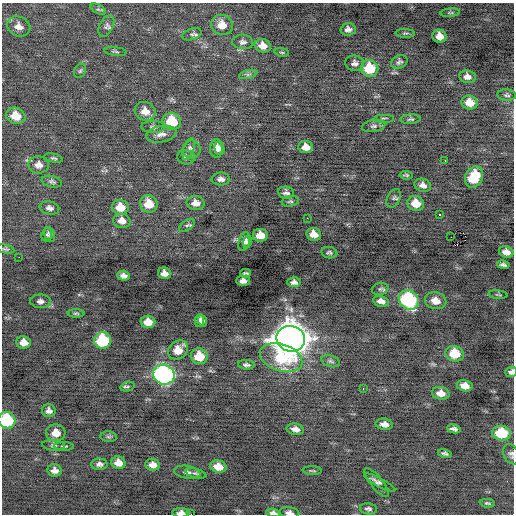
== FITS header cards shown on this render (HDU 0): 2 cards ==
NAXIS1  =                  512 / Axis length
NAXIS2  =                  512 / Axis length

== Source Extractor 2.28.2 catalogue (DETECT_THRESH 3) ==
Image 512 x 512 px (HDU 0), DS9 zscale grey, 1 PNG px = 1 image px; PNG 516 x 516 px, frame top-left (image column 1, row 512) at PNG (2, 3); each listed source drawn as its Kron ellipse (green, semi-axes under 4 px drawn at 4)
Background -0.184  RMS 0.78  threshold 2.34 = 3 sigma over >= 5 px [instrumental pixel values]
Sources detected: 126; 1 with non-positive FLUX_AUTO (blend fragments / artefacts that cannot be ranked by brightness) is neither listed nor drawn; the other 125 listed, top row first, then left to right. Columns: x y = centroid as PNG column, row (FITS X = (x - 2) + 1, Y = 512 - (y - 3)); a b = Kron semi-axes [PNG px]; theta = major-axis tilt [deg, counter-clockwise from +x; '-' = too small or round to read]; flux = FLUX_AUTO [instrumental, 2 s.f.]
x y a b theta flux
98 9 8 4 -29 99
450 13 10 3 5 76
222 25 11 10 - 680
19 26 12 9 -24 380
106 26 11 6 62 190
348 29 7 6 - 220
405 33 9 4 -4 81
192 34 10 5 17 140
439 36 7 6 - 510
243 42 10 7 -5 190
263 46 8 6 -15 490
115 52 11 3 -5 88
282 52 7 3 -9 68
399 62 8 6 26 130
355 63 9 7 -8 200
370 68 8 8 - 1800
80 71 7 5 62 110
248 74 9 4 13 110
467 77 8 6 -8 300
507 95 9 6 -5 120
470 102 8 7 - 710
145 111 11 9 -25 470
16 116 10 8 -20 870
384 118 10 2 0 65
411 119 10 4 3 110
172 121 9 8 - 1700
374 126 12 6 8 170
153 127 12 6 -1 170
161 134 15 8 11 330
306 147 7 6 - 450
216 148 9 6 88 310
189 149 11 5 71 170
219 149 6 5 - 190
192 150 9 9 - 220
186 157 9 7 -11 190
53 158 9 4 -12 100
445 160 3 2 - 150
39 165 10 8 -3 330
406 175 7 3 -5 72
474 177 11 8 62 1700
221 179 9 6 0 220
52 182 10 5 -13 140
423 185 8 6 -19 250
286 193 8 6 -7 180
394 198 10 6 61 110
290 201 8 5 9 110
195 203 9 7 -2 380
416 203 8 7 - 730
149 204 9 8 - 850
120 207 8 7 - 740
49 208 10 6 -12 210
440 215 3 3 - 240
307 218 3 2 - 70
122 221 9 7 -11 370
187 225 9 5 36 110
47 234 7 5 70 92
314 234 7 6 - 510
50 235 8 5 -74 110
260 235 7 6 - 630
451 237 2 2 - 220
244 242 10 5 74 210
247 242 6 4 76 110
5 249 9 4 -12 92
506 252 7 5 -17 340
329 253 8 5 -11 110
19 257 2 2 - 78
503 265 6 3 -11 130
164 273 7 5 -22 320
246 273 5 3 - 89
123 276 6 5 - 200
243 281 6 5 - 250
294 282 6 5 - 200
380 289 8 6 13 120
498 295 9 3 -5 68
409 300 11 9 -40 6100
40 301 10 7 -2 220
381 301 8 5 -13 280
436 301 11 8 -15 530
76 313 8 4 0 84
199 321 6 4 79 190
202 321 6 4 -69 130
148 322 7 6 - 550
291 339 14 13 - 96000
103 341 8 8 - 2900
24 342 7 6 - 440
178 350 11 8 40 780
455 354 9 7 -16 1500
199 356 8 8 - 1100
281 358 22 13 -18 2500
331 361 10 5 -18 130
246 365 8 4 -4 140
511 372 6 5 - 180
164 375 11 9 -29 13000
465 386 8 5 -13 520
127 387 7 4 14 100
363 388 3 2 - 130
441 393 9 6 -12 480
49 411 7 6 - 200
7 420 8 8 - 3200
384 424 9 5 -10 310
295 429 9 5 -10 290
454 429 7 4 -10 180
56 433 9 8 - 610
501 433 9 7 -8 2100
109 437 8 5 -6 100
53 445 11 5 -4 150
64 446 10 3 -2 89
445 453 7 4 -15 120
511 454 11 7 -63 170
118 463 7 6 - 450
99 464 8 5 1 180
153 465 7 5 -6 300
218 467 8 6 -14 640
55 470 7 6 - 280
312 471 10 3 -3 73
187 472 13 6 -9 230
196 473 10 4 -14 120
376 482 18 6 -51 190
380 483 17 3 -28 140
487 503 7 4 -6 86
368 509 8 5 -8 130
181 513 8 4 1 340
273 513 7 4 -6 150
289 513 10 5 -7 200
190 514 4 2 - 1400
At the frame edge (FLAGS 8, measured only in part): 7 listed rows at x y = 511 372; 7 420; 511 454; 181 513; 273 513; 289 513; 190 514
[1 non-positive-flux detection neither listed nor drawn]